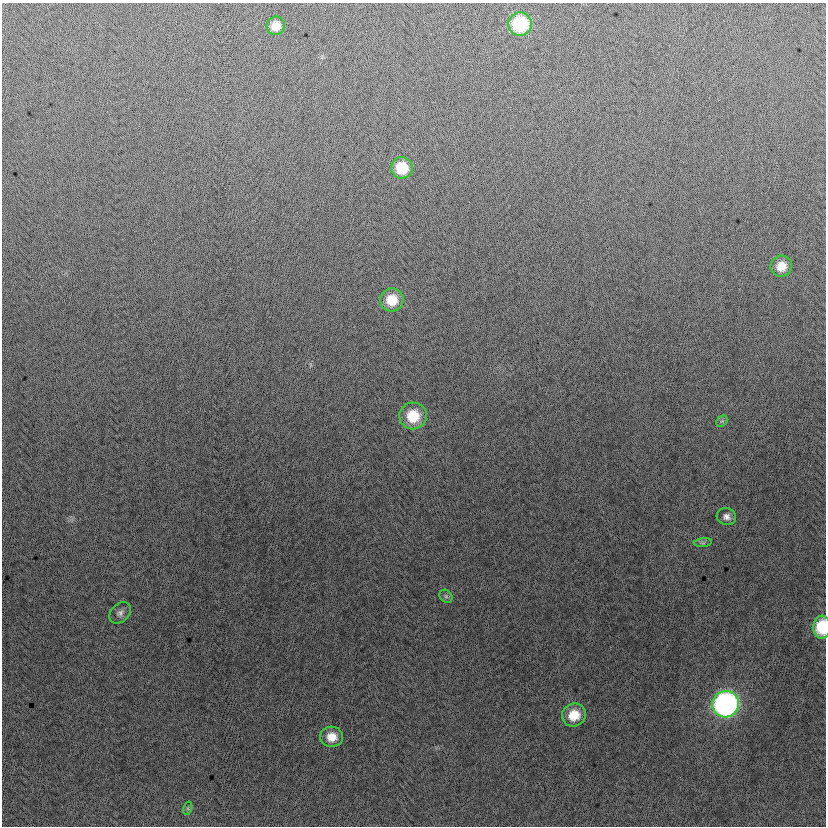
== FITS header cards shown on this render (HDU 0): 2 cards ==
NAXIS1  =                  824
NAXIS2  =                  824

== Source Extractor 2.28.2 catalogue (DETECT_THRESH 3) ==
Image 824 x 824 px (HDU 0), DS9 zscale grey, 1 PNG px = 1 image px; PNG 828 x 828 px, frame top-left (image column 1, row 824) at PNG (2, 3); each listed source drawn as its Kron ellipse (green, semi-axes under 4 px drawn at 4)
Background -7.26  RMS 12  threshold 37.4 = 3 sigma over >= 5 px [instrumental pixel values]
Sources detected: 16; all 16 listed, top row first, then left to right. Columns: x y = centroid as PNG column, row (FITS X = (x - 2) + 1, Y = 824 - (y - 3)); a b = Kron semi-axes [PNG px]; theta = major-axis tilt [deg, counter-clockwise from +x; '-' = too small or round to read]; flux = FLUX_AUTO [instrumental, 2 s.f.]
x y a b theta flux
520 24 12 11 - 61000
276 26 9 9 - 12000
402 168 11 10 - 26000
781 266 11 10 - 13000
392 300 12 11 - 21000
413 416 13 13 - 28000
722 421 6 5 - 1600
726 517 10 8 -16 4700
703 543 9 4 8 1700
446 596 7 5 -45 2000
120 613 12 9 45 4200
822 627 11 8 87 41000
726 704 13 13 - 280000
574 715 12 11 - 21000
332 737 11 10 - 12000
188 808 7 4 72 1400
At the frame edge (FLAGS 8, measured only in part): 1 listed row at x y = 822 627